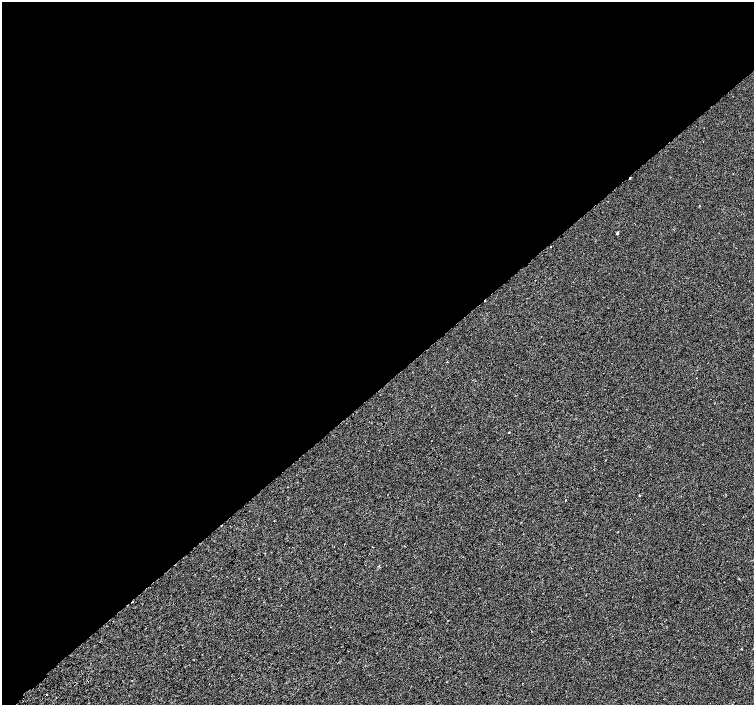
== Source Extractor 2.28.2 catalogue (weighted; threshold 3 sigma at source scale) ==
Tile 2 of 4 x 4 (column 2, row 1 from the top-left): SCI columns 1560-3063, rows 4474-5879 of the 6117 x 6075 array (HDU 1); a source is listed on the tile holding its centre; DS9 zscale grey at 2 x 2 block average (1 PNG px = mean of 2 x 2 image px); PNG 756 x 707 px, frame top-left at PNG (2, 2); no overlay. Shown black and unused: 55% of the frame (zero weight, under 2 of 3 exposures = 3% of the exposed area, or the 3 px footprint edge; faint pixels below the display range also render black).
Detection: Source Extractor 2.28.2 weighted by HDU 2 'WHT'; one run over the whole footprint, this tile lists its part. Background 1.89e-04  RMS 0.0041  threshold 0.0183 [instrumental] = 3 sigma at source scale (4.5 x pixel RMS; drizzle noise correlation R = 1.50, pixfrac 1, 0.0396/0.0396 arcsec/px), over >= 5 px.
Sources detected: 12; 3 cosmic-ray / hot-pixel residue — not listed; the other 9 listed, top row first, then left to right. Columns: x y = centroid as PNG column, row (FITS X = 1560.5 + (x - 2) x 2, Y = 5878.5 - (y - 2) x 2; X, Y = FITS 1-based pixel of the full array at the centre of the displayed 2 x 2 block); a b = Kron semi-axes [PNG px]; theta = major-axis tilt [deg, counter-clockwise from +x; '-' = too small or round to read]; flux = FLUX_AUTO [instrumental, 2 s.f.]
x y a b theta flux
617 233 3 3 - 0.92
551 247 2 2 - 2.4
447 362 2 2 - 0.59
639 495 3 2 - 0.37
565 500 2 2 - 0.69
274 520 2 2 - 0.4
221 525 3 2 - 1.1
522 683 2 2 - 0.4
47 695 2 2 - 0.63
Overlapping masked pixels (flux is a lower limit): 1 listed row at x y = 221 525